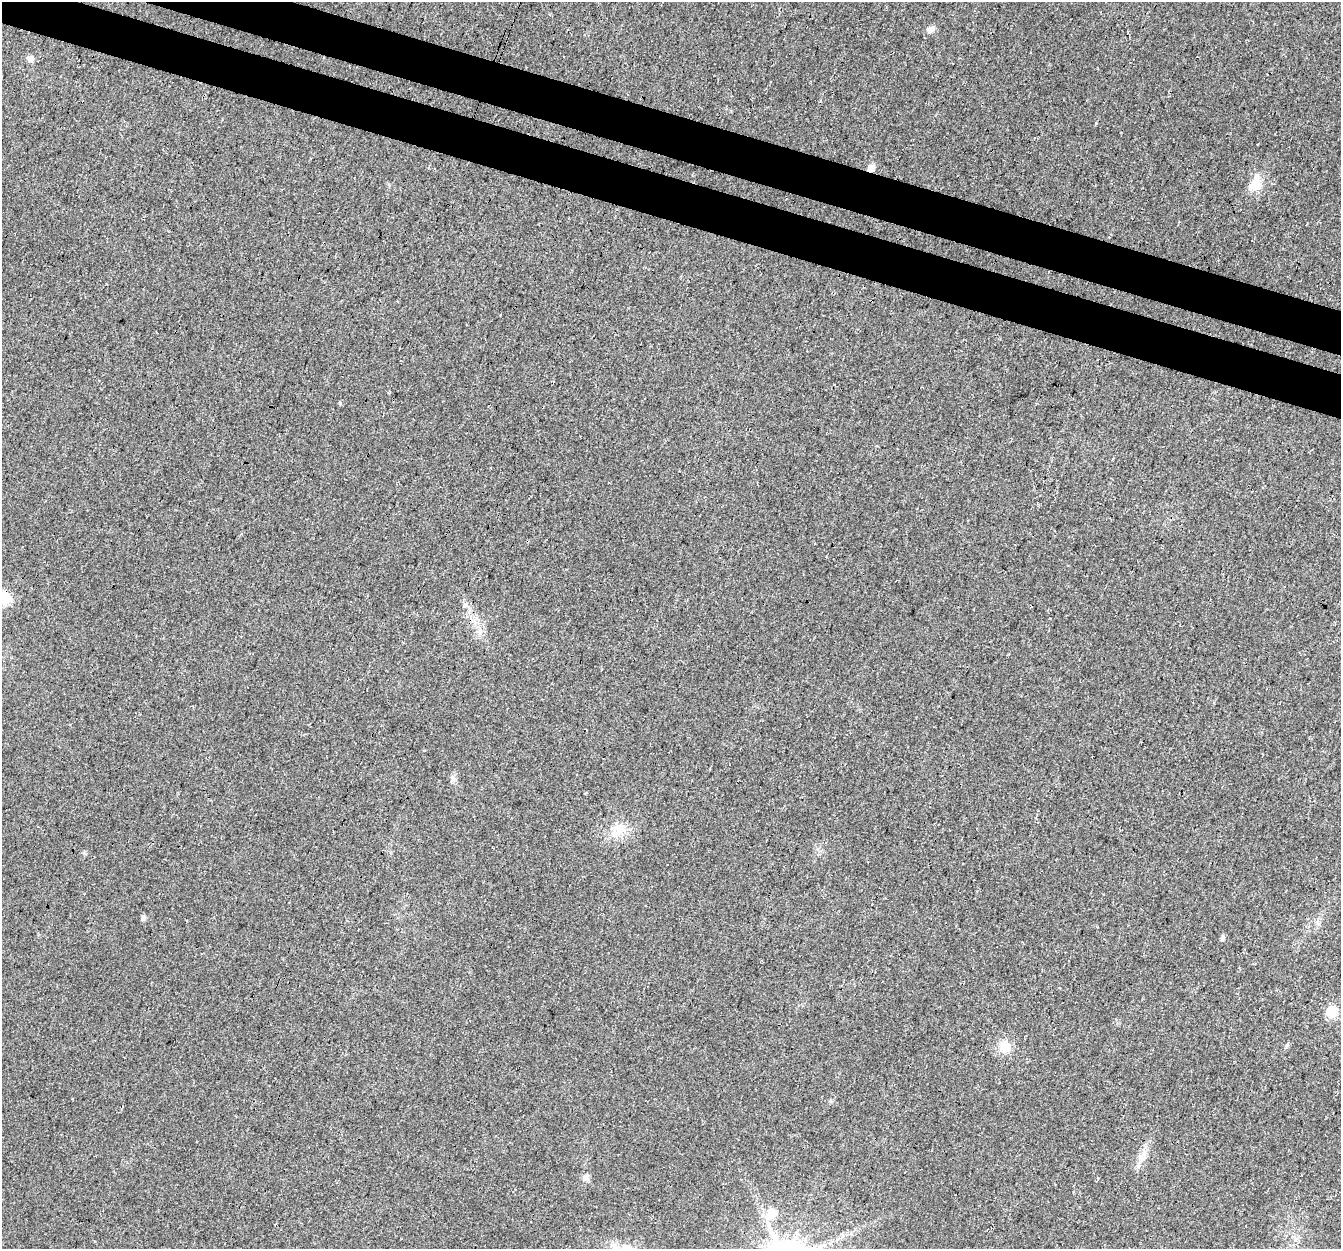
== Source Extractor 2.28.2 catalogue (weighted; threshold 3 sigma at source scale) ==
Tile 11 of 4 x 4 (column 3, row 3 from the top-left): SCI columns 2698-4036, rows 1520-2766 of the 5404 x 5593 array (HDU 1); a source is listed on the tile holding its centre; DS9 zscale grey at full resolution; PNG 1343 x 1251 px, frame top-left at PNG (2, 2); no overlay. Shown black and unused: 7% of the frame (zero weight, under 3 of 4 exposures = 5% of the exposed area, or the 3 px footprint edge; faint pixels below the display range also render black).
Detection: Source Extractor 2.28.2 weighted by HDU 2 'WHT'; one run over the whole footprint, this tile lists its part. Background 0.0231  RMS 0.0069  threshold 0.0312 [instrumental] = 3 sigma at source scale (4.5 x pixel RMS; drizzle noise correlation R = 1.50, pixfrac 1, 0.0396/0.0396 arcsec/px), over >= 5 px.
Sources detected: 15; all 15 listed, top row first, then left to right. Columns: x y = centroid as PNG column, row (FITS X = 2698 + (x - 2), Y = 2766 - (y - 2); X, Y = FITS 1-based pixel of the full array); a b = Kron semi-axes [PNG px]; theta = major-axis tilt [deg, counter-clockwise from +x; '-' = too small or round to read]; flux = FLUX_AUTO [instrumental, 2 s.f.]
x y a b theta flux
931 29 10 8 31 3.2
31 59 9 8 - 2.4
871 168 9 7 61 4
1256 183 22 15 72 12
340 403 5 4 - 0.92
5 598 7 6 - 54
453 779 8 6 -70 2.1
620 830 18 13 27 11
143 918 6 5 - 2.4
1222 937 7 5 67 1.6
1332 1011 6 6 - 49
1005 1046 15 13 -47 11
1140 1158 12 7 70 4.7
585 1178 10 8 50 2.7
772 1213 7 7 - 18
Overlapping masked pixels (flux is a lower limit): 1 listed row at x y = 871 168
Isophote crosses this tile's border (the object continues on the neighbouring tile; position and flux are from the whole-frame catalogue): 1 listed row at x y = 5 598
Unlisted compact peaks at least as high as the median listed source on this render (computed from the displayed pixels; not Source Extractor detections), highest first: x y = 1287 1045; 464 606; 84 853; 831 1101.